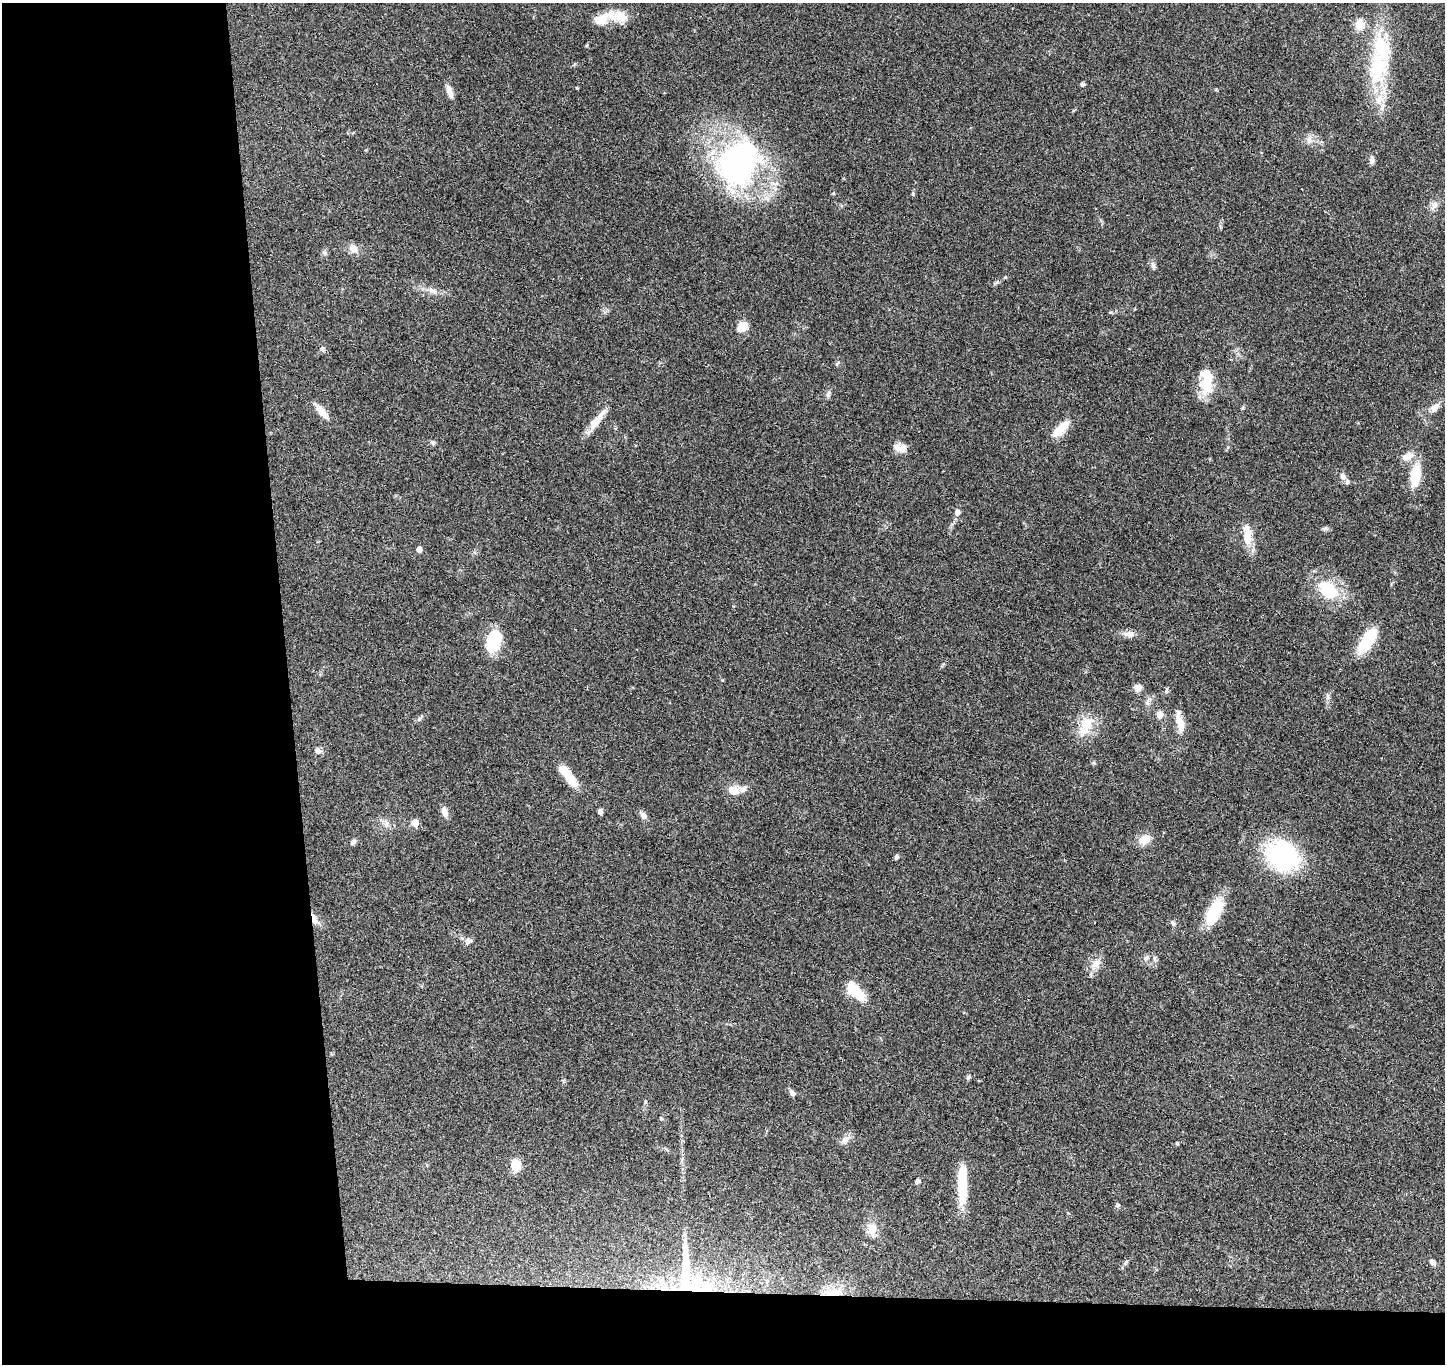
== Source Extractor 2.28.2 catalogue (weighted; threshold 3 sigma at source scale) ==
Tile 7 of 3 x 3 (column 1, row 3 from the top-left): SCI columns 58-1500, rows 152-1513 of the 4442 x 4368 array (HDU 1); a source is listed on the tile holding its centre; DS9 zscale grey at full resolution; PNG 1447 x 1366 px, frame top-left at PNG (2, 3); no overlay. Shown black and unused: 24% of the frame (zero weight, under 3 of 4 exposures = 6% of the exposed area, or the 3 px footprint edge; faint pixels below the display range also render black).
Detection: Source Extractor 2.28.2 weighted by HDU 2 'WHT'; one run over the whole footprint, this tile lists its part. Background 0.0792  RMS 0.0058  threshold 0.0261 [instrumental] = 3 sigma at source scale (4.5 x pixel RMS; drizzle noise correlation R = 1.50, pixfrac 1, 0.05/0.05 arcsec/px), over >= 5 px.
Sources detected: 85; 1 inside a brighter object's white glare — not listed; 8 inside a brighter listed object's ellipse — not listed separately; the other 76 listed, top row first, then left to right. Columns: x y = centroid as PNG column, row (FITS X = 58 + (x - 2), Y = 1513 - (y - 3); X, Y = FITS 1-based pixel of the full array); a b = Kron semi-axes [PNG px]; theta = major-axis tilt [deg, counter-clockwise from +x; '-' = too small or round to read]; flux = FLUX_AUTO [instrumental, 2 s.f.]
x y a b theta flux
602 19 28 11 23 12
1360 25 10 9 - 9
1377 67 55 25 69 47
1083 84 5 5 - 1.2
577 88 3 3 - 0.6
450 92 18 7 -72 3.9
1309 139 14 6 79 2.8
1372 160 11 6 84 2.4
738 163 47 38 53 160
1434 205 12 9 73 3.6
353 248 12 10 -54 4.8
1153 266 9 6 -63 1.6
432 290 10 7 -37 2.7
742 327 11 8 39 9
322 349 9 5 -67 1.4
1207 381 29 16 -80 17
828 394 10 5 72 1.6
1435 407 16 8 48 4.1
321 411 22 7 -49 7.2
596 421 38 8 53 8.7
1060 429 26 9 45 10
433 443 7 5 -56 1.3
900 448 17 10 -11 4.8
1407 457 14 8 30 5.7
1415 475 30 12 82 16
1343 477 10 7 -69 2.3
957 512 9 7 63 2.3
1325 528 8 5 18 1.2
1248 538 19 13 75 8.6
419 549 5 4 - 4.4
1328 590 33 22 -39 24
1129 634 17 8 -1 3.9
494 640 23 15 74 22
1367 641 29 12 56 24
1138 688 9 8 - 3.5
1166 690 10 3 89 0.9
1148 702 12 7 59 2.6
1159 714 11 9 85 3.3
419 719 7 6 - 1.3
1180 722 30 9 -77 7.9
1086 724 24 18 60 14
318 751 9 8 - 2.2
1094 763 6 4 -45 0.8
568 775 32 10 -53 12
733 791 12 10 -23 6.8
444 812 11 7 -73 4
600 812 6 4 -86 1.8
643 816 9 7 -55 2.8
415 823 5 5 - 10
386 824 8 7 - 2.4
1145 839 12 9 24 8.2
353 842 7 6 - 1.6
1283 855 33 27 -28 72
896 857 5 4 - 1.8
1214 912 35 15 64 19
314 919 15 7 -68 5.1
1173 923 7 6 - 1.4
468 941 11 9 32 2.3
1146 958 9 7 27 2
1155 959 10 5 -72 1.5
1096 964 18 9 41 5.4
855 991 20 9 -48 23
968 1077 7 5 44 1.1
792 1093 7 6 - 2.2
645 1102 5 4 - 0.6
845 1140 14 9 55 3.6
1177 1143 4 3 - 0.79
516 1166 16 12 -85 7.9
917 1181 6 5 - 1.5
962 1183 44 9 90 25
1117 1205 5 5 - 1.6
872 1229 16 10 -85 7.5
1125 1262 9 3 69 0.94
1432 1262 7 6 - 3.1
688 1277 62 29 -76 62
833 1292 27 10 8 13
Overlapping masked pixels (flux is a lower limit): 3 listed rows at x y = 314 919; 688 1277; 833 1292
Unlisted compact peaks at least as high as the median listed source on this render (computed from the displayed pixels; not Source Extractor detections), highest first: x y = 1005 277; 913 194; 833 193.